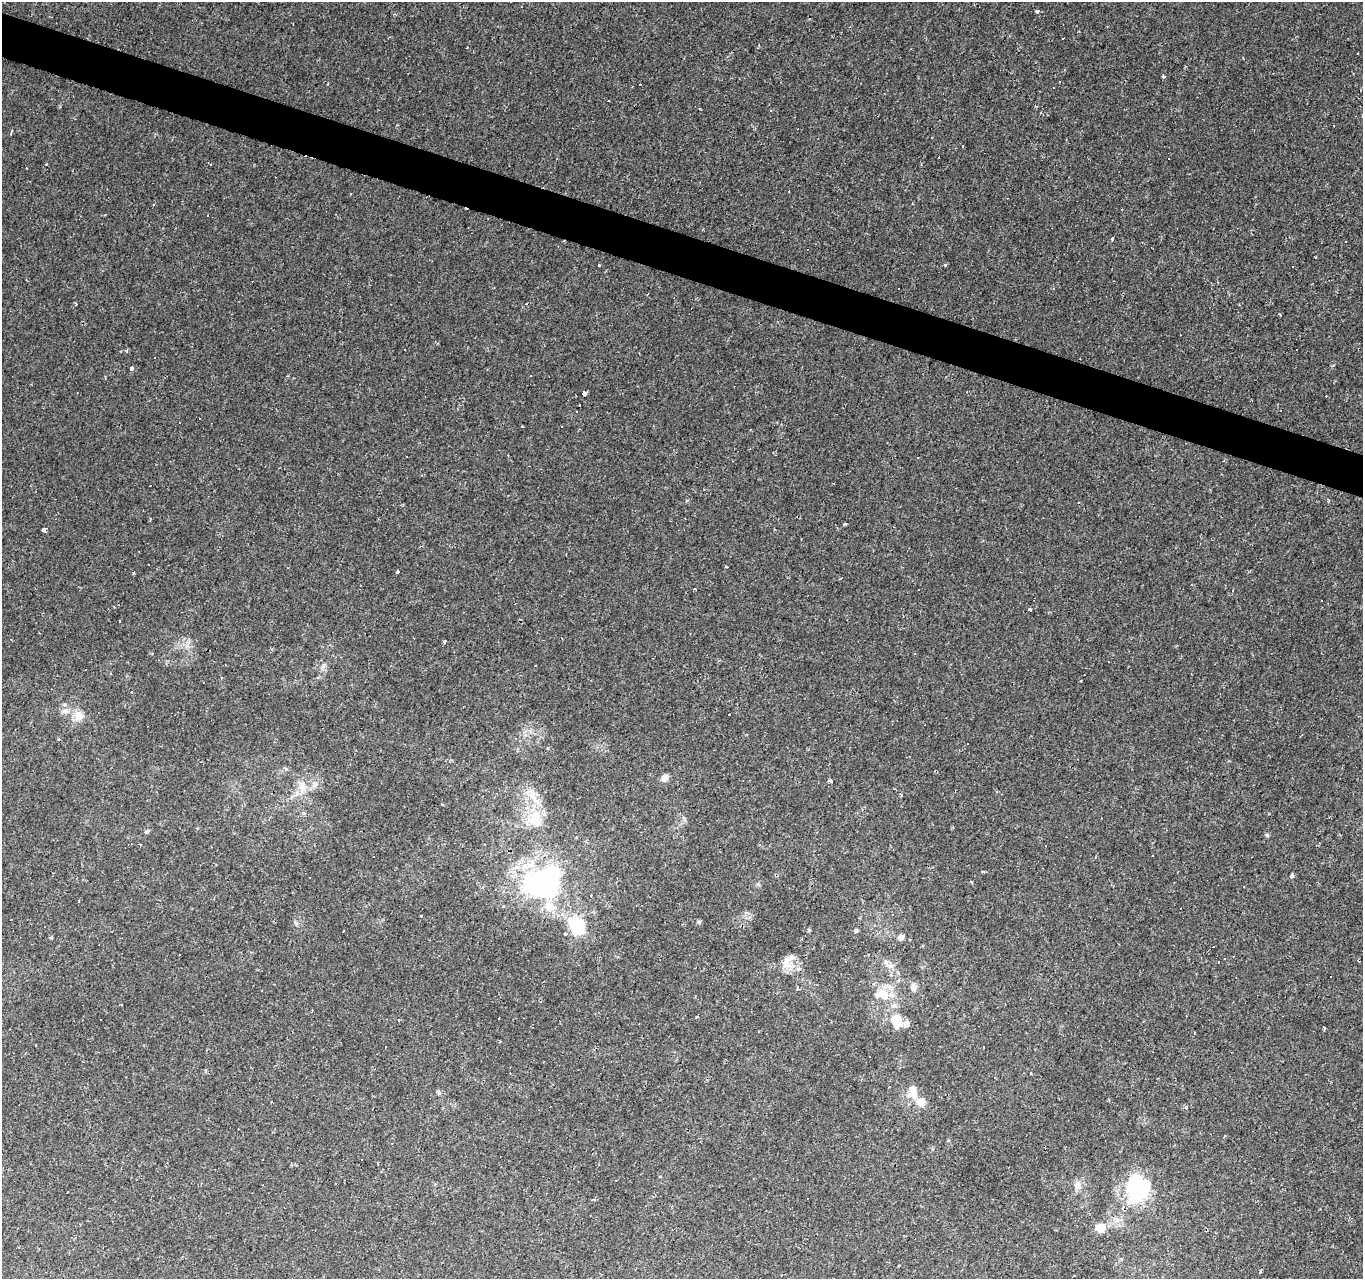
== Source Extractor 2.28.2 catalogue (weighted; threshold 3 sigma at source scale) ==
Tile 11 of 4 x 4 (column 3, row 3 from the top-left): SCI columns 2729-4089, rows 1554-2830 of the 5451 x 5596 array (HDU 1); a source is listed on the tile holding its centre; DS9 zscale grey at full resolution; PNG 1365 x 1281 px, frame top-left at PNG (2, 2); no overlay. Shown black and unused: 3% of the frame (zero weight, under 2 of 3 exposures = <1% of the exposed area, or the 3 px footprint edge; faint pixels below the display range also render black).
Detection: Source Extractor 2.28.2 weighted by HDU 2 'WHT'; one run over the whole footprint, this tile lists its part. Background 0.00169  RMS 0.002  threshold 0.00919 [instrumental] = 3 sigma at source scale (4.5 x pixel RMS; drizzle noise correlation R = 1.50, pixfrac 1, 0.0396/0.0396 arcsec/px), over >= 5 px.
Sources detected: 180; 88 cosmic-ray / hot-pixel residue — not listed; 4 inside a brighter listed object's ellipse — not listed separately; the other 88 listed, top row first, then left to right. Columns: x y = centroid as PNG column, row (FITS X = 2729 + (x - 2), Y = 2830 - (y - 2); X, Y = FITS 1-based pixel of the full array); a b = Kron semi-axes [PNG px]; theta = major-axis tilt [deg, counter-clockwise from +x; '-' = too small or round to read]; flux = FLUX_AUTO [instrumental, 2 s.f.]
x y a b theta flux
521 6 3 3 - 0.52
1039 10 3 3 - 5.9
1357 53 3 3 - 0.53
1163 76 3 3 - 0.61
640 84 3 2 - 0.21
11 134 3 3 - 0.54
210 164 3 3 - 0.41
789 192 3 3 - 0.41
153 205 3 3 - 0.59
207 216 3 3 - 0.4
1112 240 4 3 - 0.7
1346 241 3 3 - 0.76
1315 257 3 3 - 0.6
599 265 3 3 - 0.63
945 265 4 3 - 0.31
1053 288 3 3 - 0.26
76 304 3 3 - 0.37
404 349 3 3 - 0.64
132 369 4 3 - 0.92
583 393 5 3 - 480
1280 410 3 3 - 1.1
522 426 3 3 - 0.66
561 426 3 3 - 0.44
845 524 4 3 - 0.5
44 530 4 4 - 1.7
148 565 3 2 - 0.2
726 567 4 2 - 0.2
398 573 3 3 - 1.5
695 589 3 3 - 0.64
1233 590 3 2 - 0.3
1030 610 4 3 - 0.57
120 621 3 2 - 0.29
444 641 3 3 - 1.1
535 665 3 3 - 0.91
323 666 10 4 57 0.52
85 670 3 2 - 0.33
110 673 3 3 - 0.32
203 682 3 2 - 0.22
65 711 11 7 -9 1.2
730 715 3 3 - 0.69
79 716 15 12 78 2.2
516 738 4 4 - 0.47
968 744 3 3 - 0.5
665 778 8 6 33 1.6
830 781 4 4 - 0.55
302 787 20 13 -71 3.2
997 791 3 3 - 0.28
901 794 4 3 - 0.31
442 804 3 2 - 0.25
304 813 6 4 -69 0.28
534 819 26 24 47 6.7
146 831 6 4 44 0.38
1267 835 5 4 - 0.27
1153 855 3 3 - 0.3
982 872 5 3 - 0.25
1292 875 4 3 - 1
542 882 40 31 36 45
503 906 3 3 - 0.35
420 915 3 3 - 0.91
699 922 5 5 - 0.34
45 926 3 2 - 0.26
577 926 29 22 -55 8.4
809 930 5 5 - 0.24
856 931 4 4 - 0.51
901 937 7 7 - 0.76
51 938 4 3 - 0.23
180 954 3 3 - 1.3
789 958 22 7 23 1.8
891 966 7 7 - 0.77
913 987 13 8 -81 0.99
796 989 3 3 - 8
883 995 21 13 -11 4.5
398 1020 3 3 - 0.3
896 1020 19 15 -72 4.3
1324 1027 3 3 - 1.5
386 1047 3 2 - 0.19
870 1057 3 3 - 0.26
889 1087 3 2 - 0.36
912 1091 14 9 82 2.9
439 1092 6 4 -59 0.49
921 1102 11 10 - 2.3
1186 1107 5 4 - 0.27
616 1181 3 3 - 0.24
1077 1185 13 9 -75 1.3
1140 1188 25 22 87 20
67 1192 3 3 - 0.87
1101 1228 14 11 24 2.5
1260 1273 3 3 - 1.7
Unlisted compact peaks at least as high as the median listed source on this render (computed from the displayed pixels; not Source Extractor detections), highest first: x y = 133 573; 548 748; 126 351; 296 924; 60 106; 948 1140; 697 1017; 899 1265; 757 884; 1121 1259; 684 818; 286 769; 397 125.